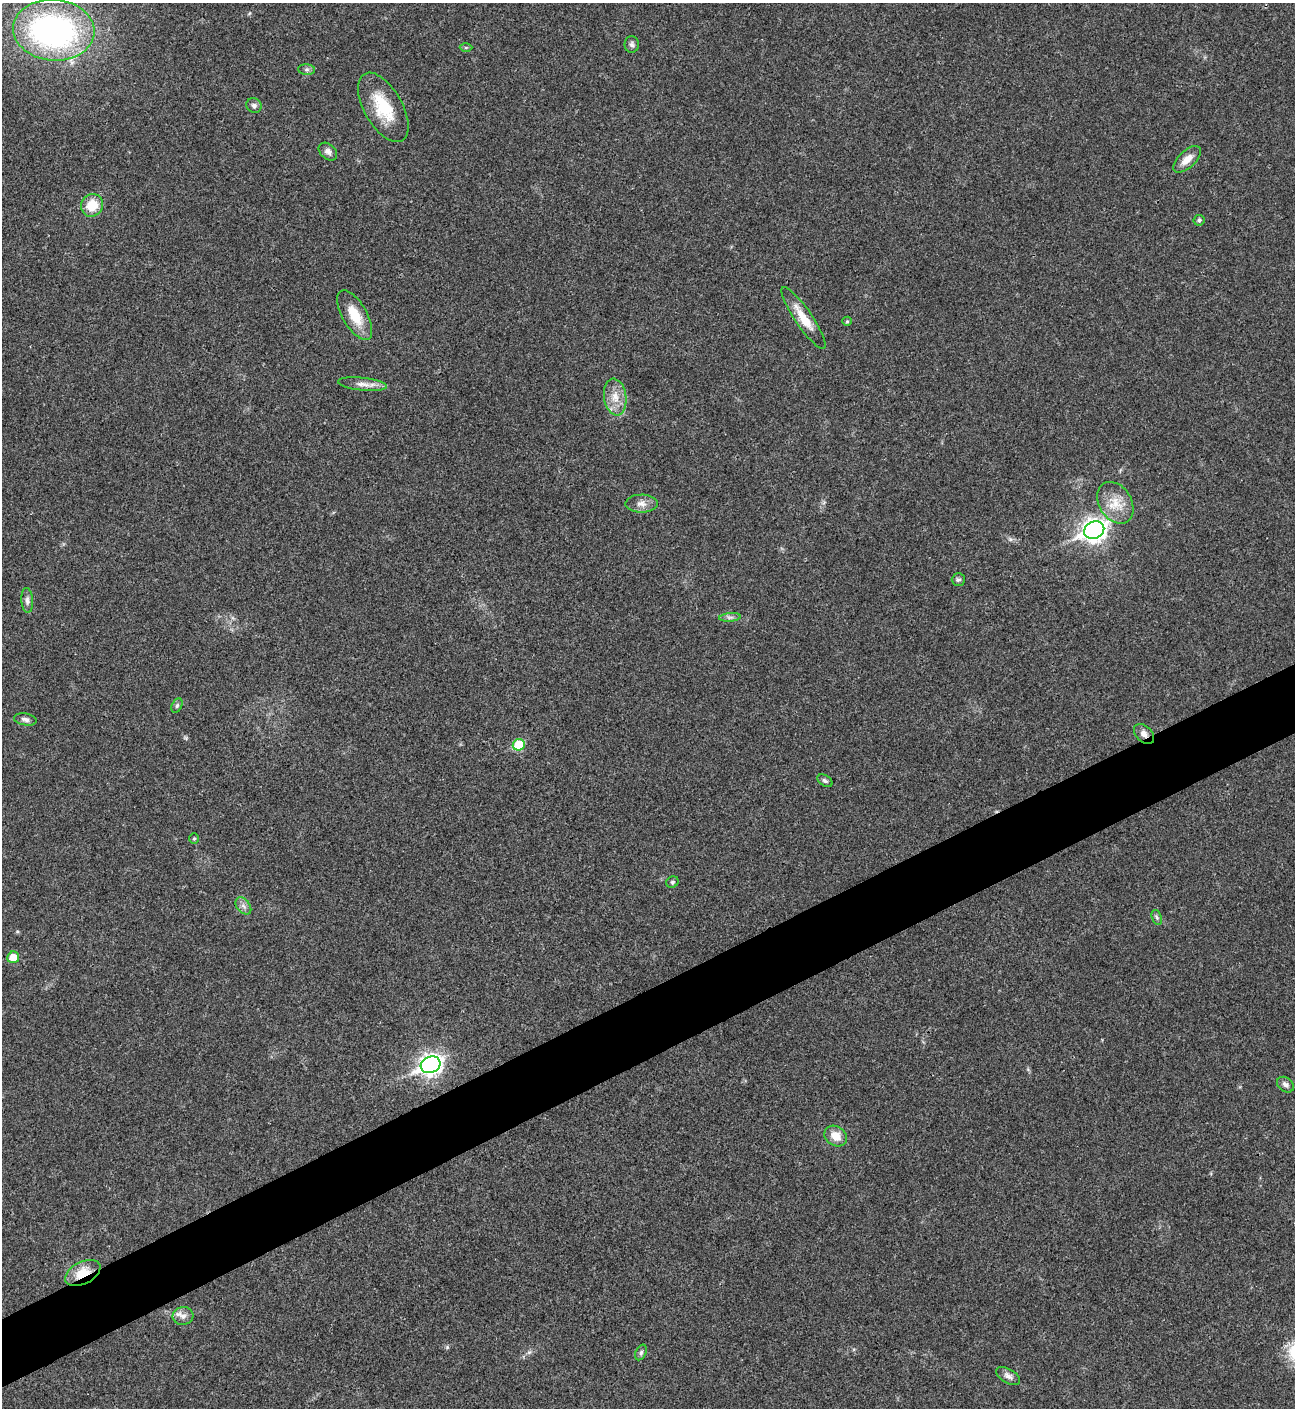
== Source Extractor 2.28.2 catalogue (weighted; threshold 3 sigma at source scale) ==
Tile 7 of 4 x 4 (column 3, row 2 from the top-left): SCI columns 2876-4168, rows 2813-4218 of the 5618 x 5630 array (HDU 1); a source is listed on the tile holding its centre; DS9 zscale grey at full resolution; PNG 1297 x 1410 px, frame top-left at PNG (2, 3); each listed source drawn as its Kron ellipse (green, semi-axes under 4 px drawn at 4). Shown black and unused: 5% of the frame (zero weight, under 3 of 4 exposures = <1% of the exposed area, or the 3 px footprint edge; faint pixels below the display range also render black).
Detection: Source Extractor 2.28.2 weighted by HDU 2 'WHT'; one run over the whole footprint, this tile lists its part. Background 0.0199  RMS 0.004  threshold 0.0181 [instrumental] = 3 sigma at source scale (4.5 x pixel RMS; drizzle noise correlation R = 1.50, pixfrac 1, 0.05/0.05 arcsec/px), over >= 5 px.
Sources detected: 39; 1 inside a brighter object's white glare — neither listed nor drawn; the other 38 listed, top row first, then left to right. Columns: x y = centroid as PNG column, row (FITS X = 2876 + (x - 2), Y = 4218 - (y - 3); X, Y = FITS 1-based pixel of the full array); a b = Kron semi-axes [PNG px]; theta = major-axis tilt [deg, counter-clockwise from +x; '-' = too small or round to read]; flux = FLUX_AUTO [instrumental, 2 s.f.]
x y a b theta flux
54 30 41 30 -4 120
632 44 8 7 - 1.2
466 48 6 4 0 0.57
307 70 8 5 -6 0.94
254 106 8 7 - 1.3
383 107 38 19 -60 17
328 152 10 7 -41 1.8
1187 159 17 8 42 4
92 205 12 10 54 8.8
1199 220 5 5 - 1
355 315 28 12 -60 9.8
803 318 37 8 -56 8.1
847 321 5 4 - 0.48
363 384 24 6 -6 3.4
615 397 18 11 -82 5.6
1115 503 22 16 -58 8.5
641 504 16 9 1 3
1094 530 10 8 24 280
958 580 6 6 - 0.86
27 600 12 6 -86 1.5
730 617 11 4 4 1.2
177 706 7 5 63 0.8
25 719 11 6 -10 1.6
1144 734 12 8 -44 2.4
519 745 6 5 - 15
825 781 8 5 -32 0.96
194 838 5 5 - 0.59
672 882 6 5 - 0.68
243 906 10 6 -51 1.6
1157 917 8 4 -70 0.85
13 957 6 5 - 7.1
431 1065 10 8 24 230
1285 1085 9 7 -38 1.7
836 1136 12 9 -34 5
83 1273 19 11 27 8.3
183 1316 10 9 - 2.3
641 1352 8 5 63 0.93
1008 1376 13 7 -31 1.9
Overlapping masked pixels (flux is a lower limit): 2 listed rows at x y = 1144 734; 83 1273